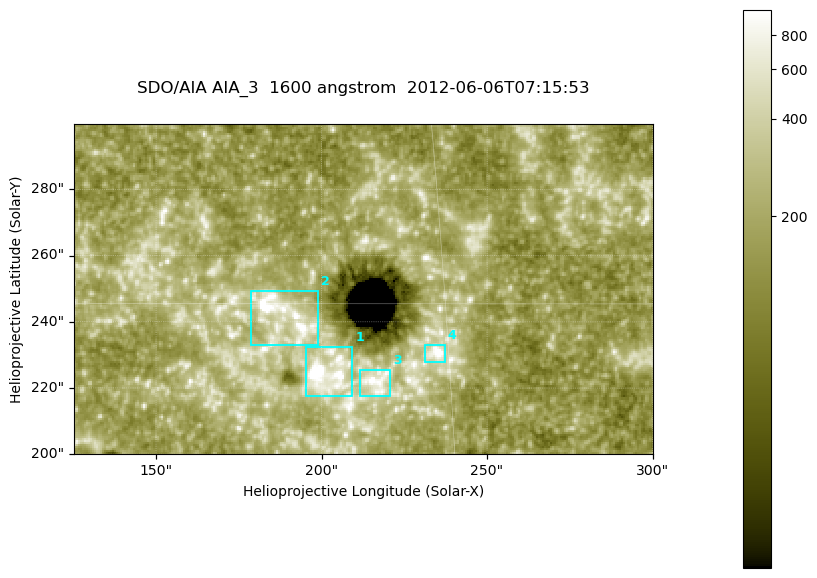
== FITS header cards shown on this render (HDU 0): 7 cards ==
TELESCOP= 'SDO/AIA '
INSTRUME= 'AIA_3   '
WAVELNTH=                 1600
WAVEUNIT= 'angstrom'
DATE-OBS= '2012-06-06T07:15:53.12'
CTYPE1  = 'HPLN-TAN'
CTYPE2  = 'HPLT-TAN'

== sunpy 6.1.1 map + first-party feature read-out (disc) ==
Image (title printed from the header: SDO/AIA AIA_3  1600 angstrom  2012-06-06T07:15:53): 287 x 164 px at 0.609 arcsec/px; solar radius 946 arcsec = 1552 px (partial field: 0.6% of the solar disc is inside the frame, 100% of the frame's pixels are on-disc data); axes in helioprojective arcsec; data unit not stated in the header (colour bar unlabelled)
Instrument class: DISC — disc imager (sunpy class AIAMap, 1600 A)
Bright regions (active regions / flare kernels): reference = the on-disc median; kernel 3 px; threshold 5 sigma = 334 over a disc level ~184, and >= 1.15x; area >= 47 px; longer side >= 3 px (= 1.8 arcsec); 4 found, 4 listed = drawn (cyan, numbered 1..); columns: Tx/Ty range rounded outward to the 2 arcsec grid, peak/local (2 s.f.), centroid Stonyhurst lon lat
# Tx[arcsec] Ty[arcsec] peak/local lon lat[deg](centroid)
1 194..210 216..232 13 +13 +14
2 178..200 232..250 7.8 +12 +15
3 210..222 216..226 8.6 +14 +14
4 230..238 228..234 9.3 +15 +14